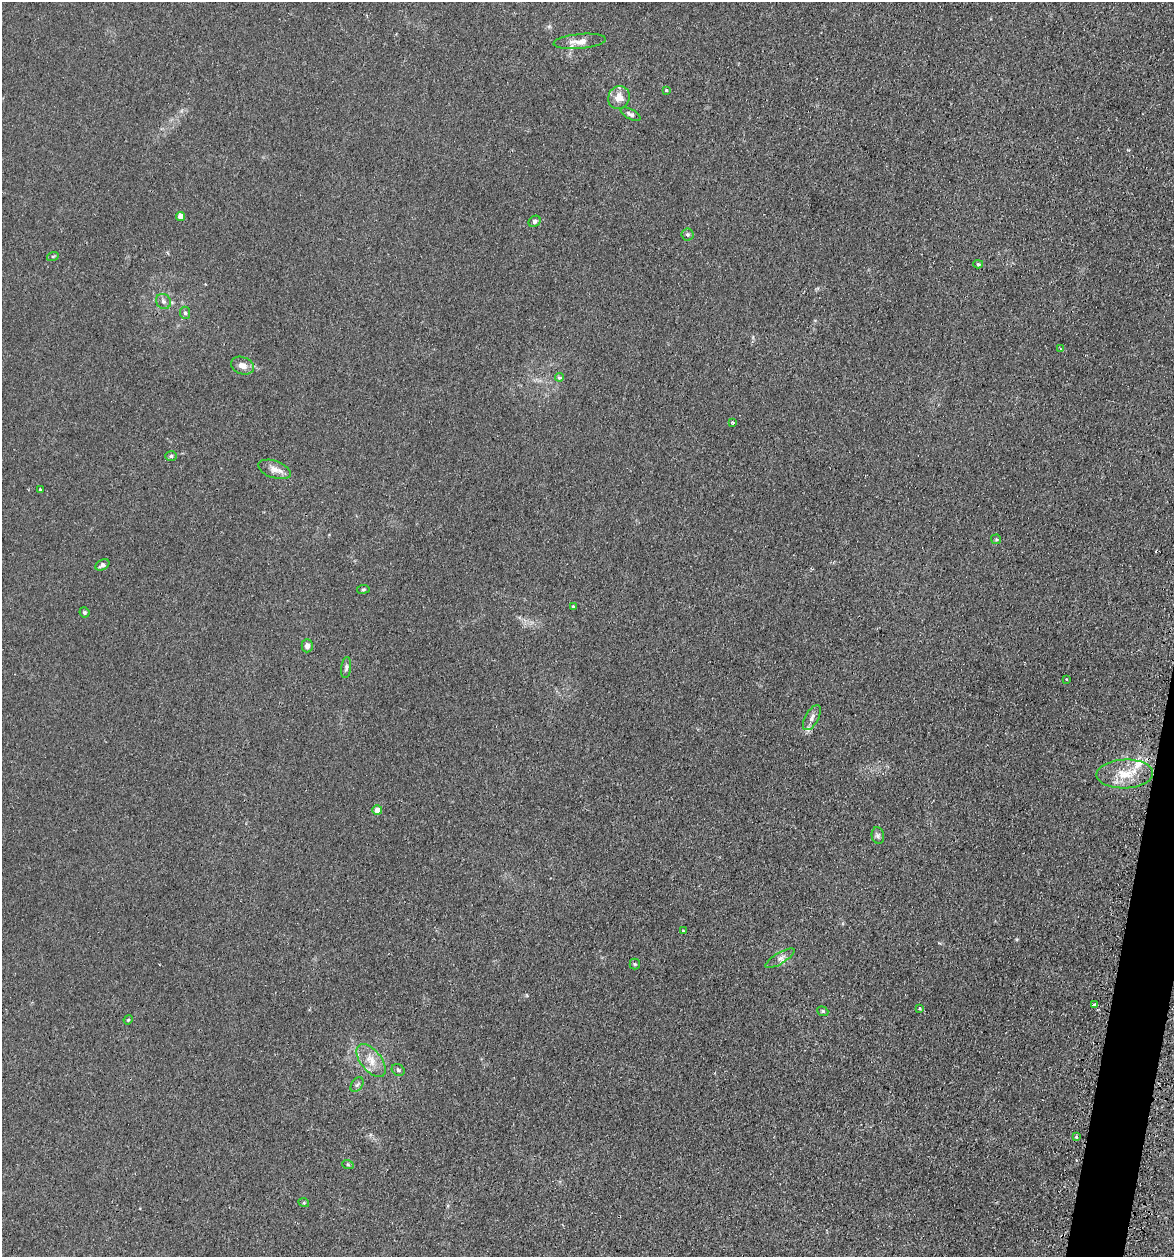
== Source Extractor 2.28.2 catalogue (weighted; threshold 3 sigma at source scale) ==
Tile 6 of 4 x 4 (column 2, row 2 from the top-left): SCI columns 1438-2609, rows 2536-3790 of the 5097 x 5069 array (HDU 1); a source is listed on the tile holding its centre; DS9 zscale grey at full resolution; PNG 1176 x 1259 px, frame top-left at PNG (2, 2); each listed source drawn as its Kron ellipse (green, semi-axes under 4 px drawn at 4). Shown black and unused: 2% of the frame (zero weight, under 2 of 3 exposures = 3% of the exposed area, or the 3 px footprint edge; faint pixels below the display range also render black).
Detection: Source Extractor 2.28.2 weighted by HDU 2 'WHT'; one run over the whole footprint, this tile lists its part. Background 0.0402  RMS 0.0056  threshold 0.025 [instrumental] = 3 sigma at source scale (4.5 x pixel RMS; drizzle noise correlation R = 1.50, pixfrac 1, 0.05/0.05 arcsec/px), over >= 5 px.
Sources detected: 51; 3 cosmic-ray / hot-pixel residue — neither listed nor drawn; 5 inside a brighter listed object's ellipse — not listed separately; the other 43 listed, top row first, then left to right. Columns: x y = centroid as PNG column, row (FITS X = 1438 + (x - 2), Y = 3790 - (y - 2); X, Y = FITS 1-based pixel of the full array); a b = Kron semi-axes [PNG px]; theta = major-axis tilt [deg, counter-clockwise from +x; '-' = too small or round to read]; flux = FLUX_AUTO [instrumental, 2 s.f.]
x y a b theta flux
580 41 26 7 5 5.3
667 90 3 3 - 2.1
619 98 12 10 62 5.9
630 114 11 5 -28 1.7
180 216 4 4 - 5
535 221 6 5 - 1.5
687 235 6 6 - 1.1
53 256 6 4 19 0.65
978 264 5 4 - 0.77
163 301 8 7 - 1.7
185 313 6 5 - 1.2
1060 349 4 4 - 0.65
243 366 12 8 -22 4
560 377 4 4 - 1.4
733 423 4 3 - 1.2
171 456 6 5 - 1.1
274 469 17 8 -19 4.3
40 489 3 3 - 2.5
996 539 5 4 - 0.73
102 565 7 5 27 1.5
363 589 6 3 8 0.63
573 607 4 4 - 0.82
84 612 5 5 - 0.85
307 646 6 5 - 2.6
346 668 11 5 82 1.4
1066 679 3 3 - 0.66
812 718 14 6 62 2.6
1125 774 28 14 2 14
377 810 5 4 - 6.2
878 836 8 6 -76 1.5
683 931 4 3 - 0.4
780 958 16 5 31 2.5
635 964 5 5 - 0.69
1094 1005 4 3 - 1.7
919 1008 4 4 - 0.92
823 1011 6 4 -22 0.78
128 1020 5 3 - 0.53
371 1060 19 10 -51 7.2
398 1070 7 5 -38 1
357 1085 8 5 53 1.3
1077 1136 3 3 - 1.5
348 1165 6 3 -20 0.64
304 1203 5 3 - 0.57